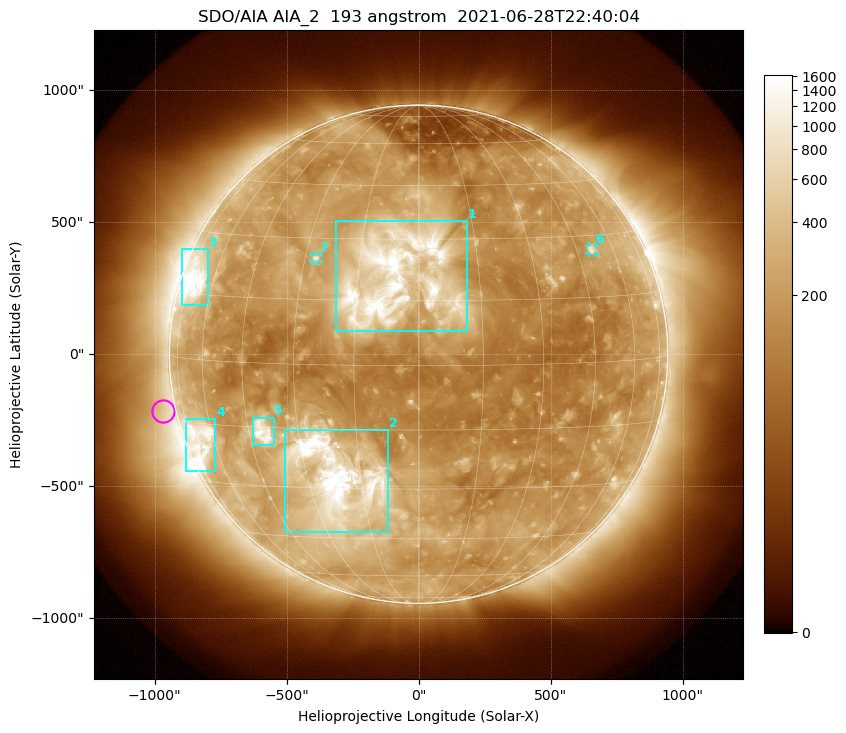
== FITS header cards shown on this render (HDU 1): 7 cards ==
TELESCOP= 'SDO/AIA '           / For AIA: SDO/AIA
INSTRUME= 'AIA_2   '           / For AIA: AIA_ATA1, AIA_ATA2, AIA_ATA3 or AIA_AT
WAVELNTH=                  193 / [angstrom] Wavelength
WAVEUNIT= 'angstrom'           / Wavelength unit: angstrom
DATE-OBS= '2021-06-28T22:40:04.843' / [ISO] Date when observation started; ISO 8
CTYPE1  = 'HPLN-TAN'           / CTYPE1: HPLN
CTYPE2  = 'HPLT-TAN'           / CTYPE2: HPLT

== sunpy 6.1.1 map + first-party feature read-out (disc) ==
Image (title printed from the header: SDO/AIA AIA_2  193 angstrom  2021-06-28T22:40:04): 1024 x 1024 px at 2.4 arcsec/px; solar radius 944 arcsec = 393 px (full disc in frame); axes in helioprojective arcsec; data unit not stated in the header (colour bar unlabelled)
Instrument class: DISC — disc imager (sunpy class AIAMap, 193 A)
Bright regions (active regions / flare kernels): reference = the median radial profile (limb darkening/brightening removed); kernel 9 px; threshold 5 sigma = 391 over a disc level ~174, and >= 1.15x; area >= 12 px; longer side >= 9 px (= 22 arcsec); searched inside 0.97 R_sun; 7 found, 7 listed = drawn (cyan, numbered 1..; 2 of them under ~33 arcsec drawn as corner ticks so the feature stays visible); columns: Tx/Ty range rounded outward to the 5 arcsec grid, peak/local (2 s.f.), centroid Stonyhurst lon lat
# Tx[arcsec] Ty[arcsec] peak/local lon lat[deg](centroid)
1 -315..185 85..505 15 -6 +20
2 -510..-115 -675..-285 20 -21 -28
3 -900..-800 185..400 11 -69 +18
4 -880..-770 -445..-245 6.1 -66 -19
5 -630..-550 -345..-240 9 -40 -16
6 645..670 385..410 4.6 +51 +26
7 -400..-380 350..375 4.6 -27 +25
Off-limb structures (1.02-1.3 R_sun): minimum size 162 px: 3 found; the strongest spans PA ~50..135 deg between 1.02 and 1.3 R_sun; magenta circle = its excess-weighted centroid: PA ~105 deg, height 1.05 R_sun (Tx ~-970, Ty ~-215 arcsec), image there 1.5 x the reference